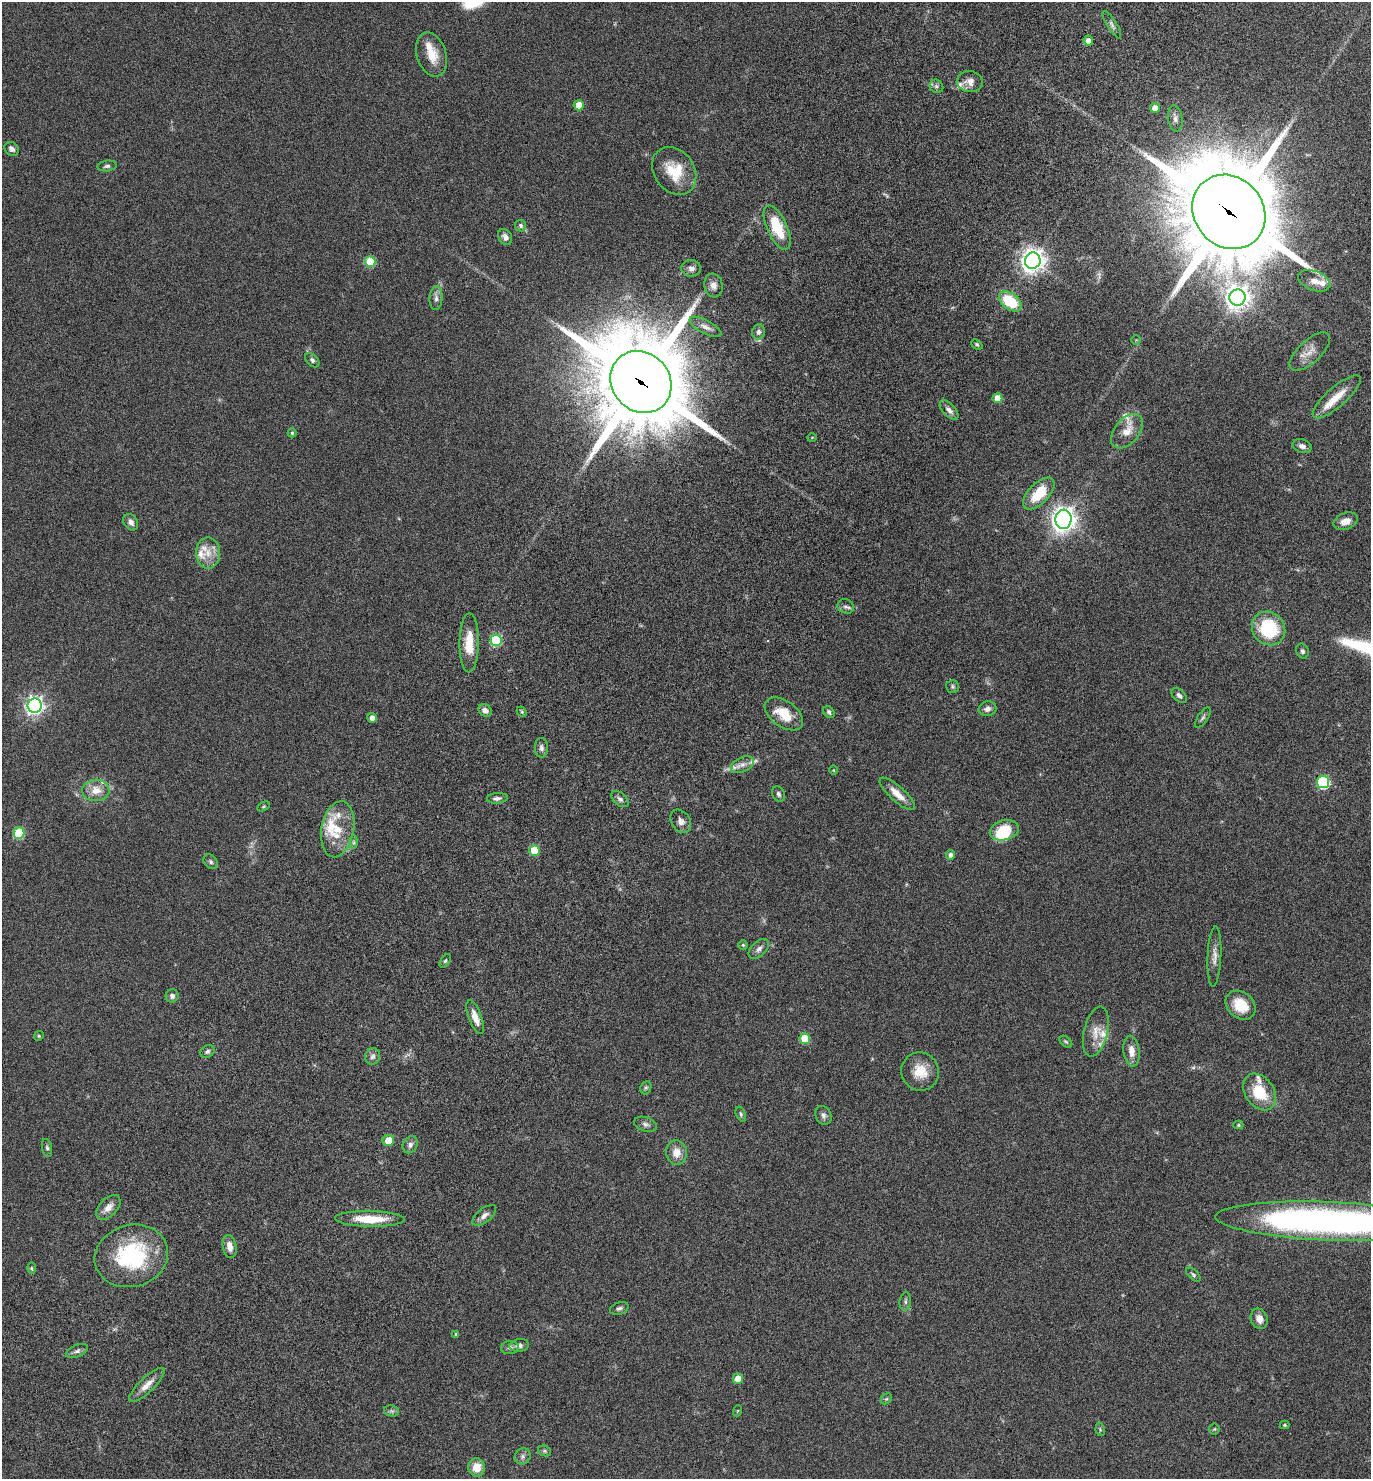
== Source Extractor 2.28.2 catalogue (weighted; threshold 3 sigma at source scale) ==
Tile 7 of 4 x 4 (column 3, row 2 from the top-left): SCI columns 3006-4374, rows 3038-4514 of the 6147 x 6073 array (HDU 1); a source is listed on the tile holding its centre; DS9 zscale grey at full resolution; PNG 1373 x 1481 px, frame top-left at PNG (2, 2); each listed source drawn as its Kron ellipse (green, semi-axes under 4 px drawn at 4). Shown black and unused: <1% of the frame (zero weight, under 6 of 12 exposures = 6% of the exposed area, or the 3 px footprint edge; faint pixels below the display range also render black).
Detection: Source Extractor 2.28.2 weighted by HDU 2 'WHT'; one run over the whole footprint, this tile lists its part. Background 0.0751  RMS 0.0039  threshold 0.0159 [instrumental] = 3 sigma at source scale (4.09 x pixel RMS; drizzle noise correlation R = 1.36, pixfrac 0.8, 0.05/0.05 arcsec/px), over >= 5 px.
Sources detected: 144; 3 too faint to see at this stretch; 1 inside a brighter object's white glare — neither listed nor drawn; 14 inside a brighter listed object's ellipse — not listed separately; the other 126 listed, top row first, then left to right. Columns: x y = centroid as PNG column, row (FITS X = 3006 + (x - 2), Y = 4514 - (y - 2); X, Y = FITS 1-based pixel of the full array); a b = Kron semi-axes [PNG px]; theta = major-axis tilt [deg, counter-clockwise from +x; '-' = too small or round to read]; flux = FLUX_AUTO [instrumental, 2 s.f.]
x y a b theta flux
1112 25 16 4 -58 1.1
1088 41 5 5 - 2.1
431 55 22 14 -72 6.5
970 81 13 10 -6 2.6
936 86 7 6 - 0.94
579 105 5 5 - 8.2
1155 108 5 5 - 4.4
1175 118 13 7 -82 1.5
12 149 8 6 -39 1.5
107 166 10 5 7 0.9
674 171 25 20 -54 11
1229 212 39 34 -49 5500
521 226 6 5 - 0.87
777 228 24 10 -65 12
505 237 8 6 -60 1.4
1033 261 8 7 - 300
370 262 5 5 - 16
691 268 10 8 -3 1.6
1314 281 17 9 -21 3.1
713 285 12 9 -81 2.5
436 298 12 6 86 1.6
1237 298 8 8 - 280
1010 301 13 8 -37 14
705 327 17 6 -28 2.3
759 332 7 6 - 1.1
1136 340 4 4 - 0.32
977 344 6 4 -39 0.5
1310 352 25 11 43 3.9
312 360 8 5 -45 0.94
641 382 32 29 -49 5500
1337 397 30 10 41 5.9
997 398 5 5 - 4.7
949 410 12 6 -46 1.7
1127 431 20 12 50 4.6
292 433 4 4 - 0.43
812 437 5 3 - 0.27
1302 446 10 6 -18 1.7
1039 493 20 10 46 10
1063 519 10 8 85 320
1345 521 13 8 21 2.7
131 522 9 6 -54 1.6
208 553 15 12 90 4.6
846 606 8 7 - 1.1
1269 628 17 16 - 23
496 640 5 5 - 30
469 643 29 9 89 8.1
1302 651 8 6 -67 0.8
953 686 6 6 - 0.67
1179 695 9 5 -43 1.1
35 706 7 7 - 150
987 709 9 7 12 1.7
485 710 7 5 -35 1.6
522 712 5 4 - 0.43
829 712 6 5 - 0.82
784 714 22 13 -36 8.2
372 718 5 4 - 1.9
1203 718 12 5 56 0.9
541 748 10 6 -90 1.3
742 765 12 7 25 2.3
834 770 5 3 - 0.3
1323 782 6 6 - 41
96 790 13 10 2 4.5
778 794 8 6 -66 0.95
897 794 23 7 -42 4.3
497 798 10 5 4 1.2
620 799 10 6 -40 1.3
264 806 7 4 31 0.43
681 821 12 9 -57 2
338 829 28 16 80 10
1004 830 15 10 14 9.9
19 833 5 5 - 21
354 842 7 4 -90 0.72
534 850 5 5 - 10
950 855 5 4 - 1.2
211 862 8 6 -47 0.9
743 945 5 5 - 0.41
759 949 12 7 42 1.5
1214 956 30 7 88 2.9
445 961 8 4 54 0.57
172 996 6 6 - 1.2
1240 1005 16 13 -41 8.3
475 1017 18 6 -70 3.6
1096 1032 25 12 76 4.8
39 1036 5 4 - 0.42
805 1039 5 5 - 12
1066 1042 7 4 -40 0.53
207 1051 8 5 34 0.96
1132 1051 15 8 -83 3.2
373 1056 8 7 - 1.3
920 1071 19 18 - 6.8
646 1088 7 5 68 0.61
1260 1092 20 14 -56 12
741 1114 8 4 -70 0.69
823 1115 10 7 -62 1.3
646 1124 12 7 -18 1.2
1238 1125 5 4 - 0.57
388 1141 6 5 - 4.7
410 1145 9 7 59 1.5
47 1148 9 5 -79 0.77
676 1153 12 10 -84 3.9
108 1207 15 9 46 2.9
484 1215 14 7 39 1.8
370 1219 35 8 -1 10
1328 1221 113 19 -2 170
230 1246 12 6 -79 2.8
131 1256 37 31 16 33
31 1268 6 4 -89 0.44
1193 1275 9 4 -42 0.7
905 1301 9 5 82 0.89
619 1308 10 6 20 0.96
1259 1319 10 8 -66 2.4
456 1334 4 3 - 0.45
519 1345 10 6 8 1.3
510 1348 9 6 4 1.1
77 1351 12 6 23 1.1
738 1378 5 5 - 3.8
147 1385 23 7 43 3.5
886 1399 6 4 42 0.52
392 1411 8 5 -12 0.8
737 1411 5 3 - 0.31
1285 1425 4 4 - 0.38
1100 1429 6 4 -79 0.46
1214 1429 5 5 - 0.44
544 1451 7 5 -20 0.67
523 1456 8 7 - 1.2
477 1467 9 8 - 5.3
Overlapping masked pixels (flux is a lower limit): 2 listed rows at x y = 1229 212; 641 382
Isophote crosses this tile's border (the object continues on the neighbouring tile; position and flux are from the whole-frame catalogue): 1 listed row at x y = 1328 1221